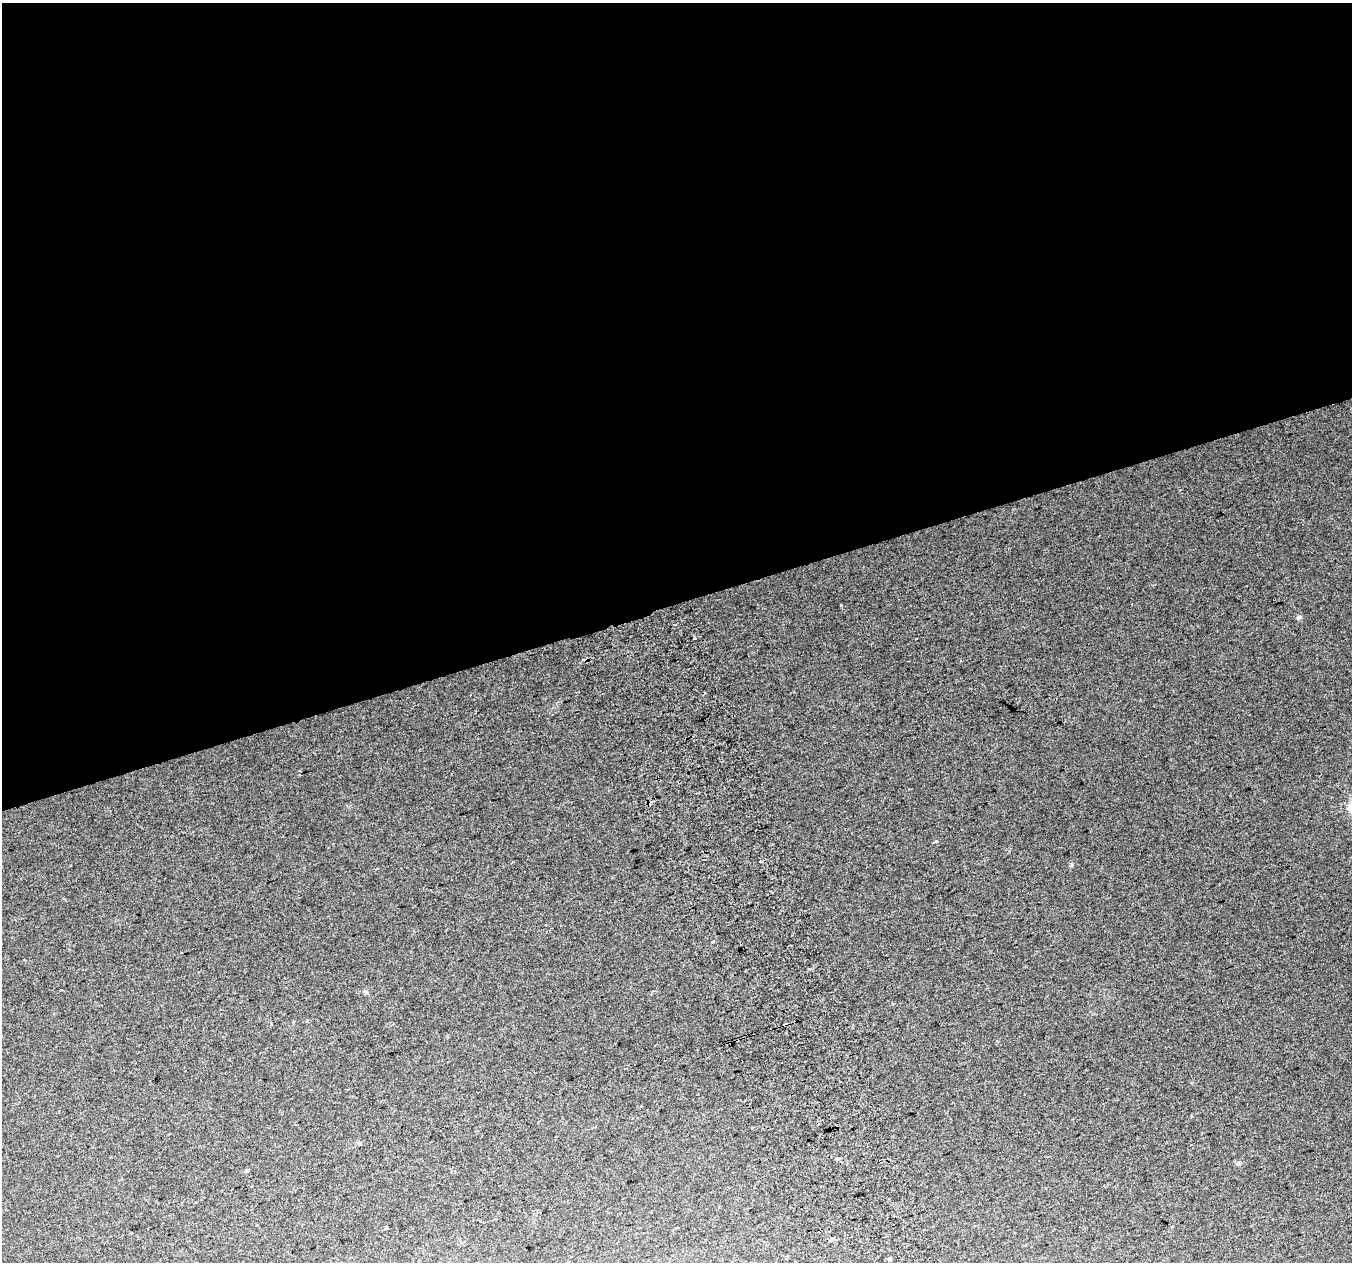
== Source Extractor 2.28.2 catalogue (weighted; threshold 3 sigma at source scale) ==
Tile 2 of 4 x 4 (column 2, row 1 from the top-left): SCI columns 1394-2743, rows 3914-5173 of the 5483 x 5253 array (HDU 1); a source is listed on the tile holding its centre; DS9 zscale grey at full resolution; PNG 1354 x 1264 px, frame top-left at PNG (2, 3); no overlay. Shown black and unused: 48% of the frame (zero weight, under 2 of 3 exposures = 2% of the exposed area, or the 3 px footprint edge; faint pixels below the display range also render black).
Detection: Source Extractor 2.28.2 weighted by HDU 2 'WHT'; one run over the whole footprint, this tile lists its part. Background 0.0336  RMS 0.0096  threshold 0.0434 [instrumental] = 3 sigma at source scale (4.5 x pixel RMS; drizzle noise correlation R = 1.50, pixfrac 1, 0.0396/0.0396 arcsec/px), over >= 5 px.
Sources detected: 13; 4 cosmic-ray / hot-pixel residue — not listed; the other 9 listed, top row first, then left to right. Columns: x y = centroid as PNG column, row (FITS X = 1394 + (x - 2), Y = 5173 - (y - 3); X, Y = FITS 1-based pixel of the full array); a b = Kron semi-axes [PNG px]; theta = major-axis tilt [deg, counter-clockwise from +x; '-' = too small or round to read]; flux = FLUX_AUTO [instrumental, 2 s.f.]
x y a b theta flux
1299 617 7 5 1 1.8
695 638 3 3 - 4.6
936 841 3 3 - 8.4
761 861 3 2 - 1.8
837 1159 5 3 - 1.1
1238 1163 6 5 - 1.6
246 1171 5 4 - 1.7
386 1228 4 3 - 1.1
833 1239 4 3 - 26